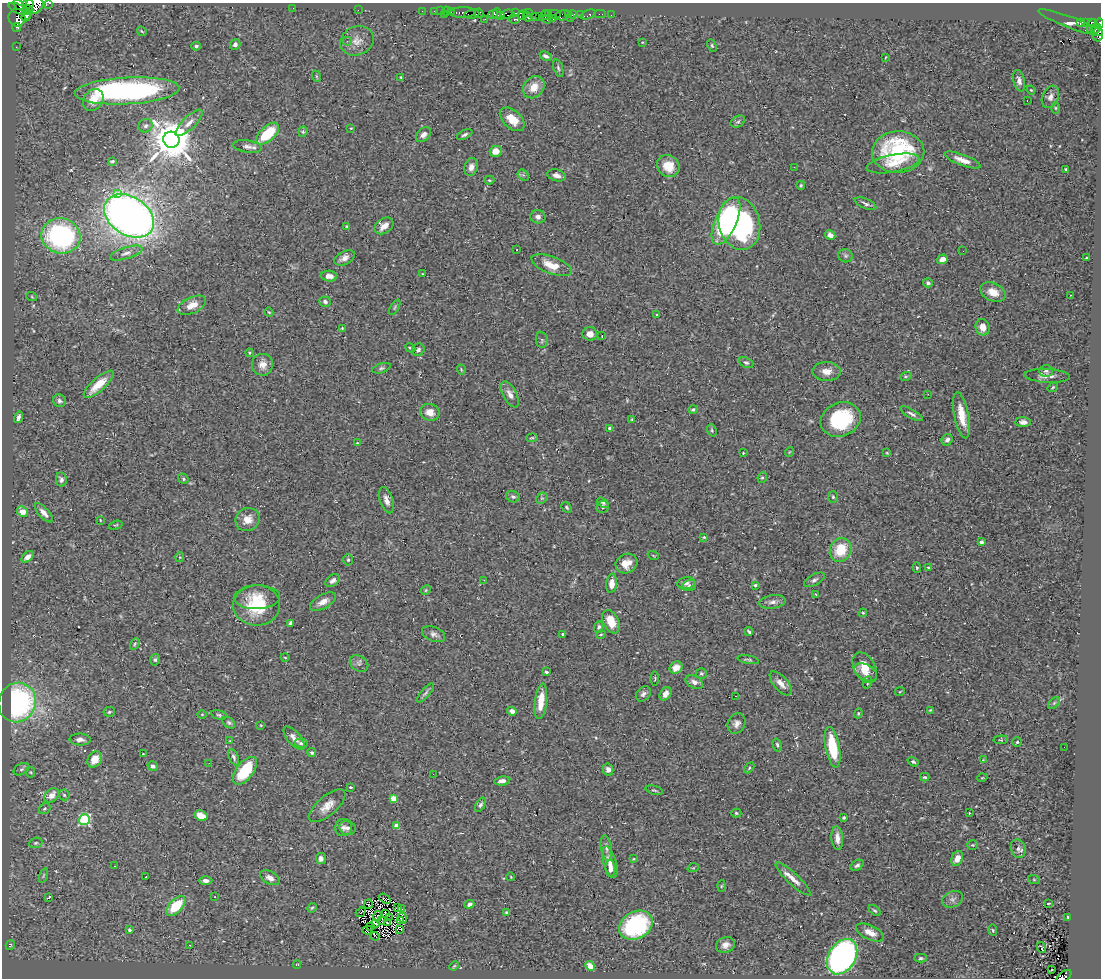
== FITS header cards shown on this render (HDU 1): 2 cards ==
NAXIS1  =                 1099
NAXIS2  =                  976

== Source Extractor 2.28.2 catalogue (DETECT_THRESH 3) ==
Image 1099 x 976 px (HDU 1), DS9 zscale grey, 1 PNG px = 1 image px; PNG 1103 x 980 px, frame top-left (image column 1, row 976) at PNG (2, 3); each listed source drawn as its Kron ellipse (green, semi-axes under 4 px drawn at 4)
Background 0.327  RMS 0.024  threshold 0.071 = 3 sigma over >= 5 px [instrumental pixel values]
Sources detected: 348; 2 with non-positive FLUX_AUTO (blend fragments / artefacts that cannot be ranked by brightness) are neither listed nor drawn; the other 346 listed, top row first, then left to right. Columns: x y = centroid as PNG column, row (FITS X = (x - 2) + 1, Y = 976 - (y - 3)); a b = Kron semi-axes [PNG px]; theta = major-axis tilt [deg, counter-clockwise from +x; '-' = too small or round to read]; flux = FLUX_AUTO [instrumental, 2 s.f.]
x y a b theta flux
49 3 3 2 - 76
28 4 5 4 - 970
19 5 6 4 -33 700
34 5 9 8 - 3300
293 8 2 2 - 2.2
18 9 11 4 -25 900
28 10 5 4 - 970
358 10 2 2 - 47
422 11 2 2 - 4.1
434 11 3 2 - 1.8
440 11 2 2 - 3.9
446 11 4 3 - 25
451 11 3 2 - 26
463 12 13 5 1 65
479 13 5 4 - 670
515 13 3 3 - 71
528 13 5 3 - 110
548 13 3 3 - 30
472 14 7 4 8 560
493 14 5 4 - 390
497 14 5 3 - 200
507 14 7 4 5 42
555 14 6 3 -10 33
569 14 2 2 - 10
572 14 4 3 - 240
600 14 5 2 - 11
27 15 6 4 60 1100
444 15 3 2 - 78
500 15 4 3 - 180
523 15 5 4 - 200
545 15 5 2 - 36
563 15 7 5 14 75
580 15 3 3 - 120
588 15 8 3 23 32
611 15 2 2 - 3.5
539 16 3 2 - 9
527 17 4 3 - 120
536 17 3 2 - 270
17 18 9 8 - 1400
570 18 3 2 - 54
485 19 2 2 - 14
514 19 5 4 - 520
547 19 4 2 - 39
553 19 2 2 - 3
1081 22 4 3 - 20
1072 23 35 5 -20 4.5
1085 23 4 3 - 140
1092 23 3 2 - 2.2
1100 23 5 2 - 180
1092 26 8 4 73 20
17 27 4 2 - 20
1096 29 6 3 44 210
142 31 5 3 - 1.5
1097 33 8 5 -81 270
347 41 4 4 - 2.5
357 41 17 14 21 17
642 42 4 3 - 1
235 44 5 5 - 5.5
712 45 6 4 -63 2.3
196 46 4 4 - 3.2
16 47 2 2 - 5.3
546 56 6 4 -26 4.6
886 57 4 2 - 1.1
558 68 9 4 -72 3.5
316 76 6 3 -71 1.7
401 77 4 3 - 2.3
1019 81 11 5 -76 7
534 87 12 9 49 21
1031 90 4 3 - 1.3
127 91 52 13 3 410
1050 97 12 8 67 8.4
93 100 12 9 55 20
1027 100 2 2 - 0.7
1056 108 5 3 - 1.7
512 119 15 9 -42 28
738 122 8 5 29 3.3
189 123 18 6 44 11
146 126 7 6 - 4.7
351 128 2 2 - 1.3
303 132 5 4 - 2.3
268 134 14 7 42 65
465 134 8 4 28 3.7
423 135 9 6 44 7.1
171 140 8 8 - 5600
247 147 14 6 -8 7.7
496 151 6 5 - 16
898 152 26 21 2 180
963 160 19 5 -20 14
112 161 4 2 - 2
893 163 27 8 11 24
668 166 12 10 -42 28
471 167 9 6 71 9
794 167 2 2 - 0.99
1066 169 3 3 - 1.8
523 175 6 5 - 2.6
556 175 9 6 -15 7.6
489 180 5 4 - 1.7
801 185 4 3 - 1.8
117 193 3 2 - 15
865 204 11 5 -23 4.7
129 216 27 19 -33 1200
538 217 7 6 - 6.6
726 221 25 10 65 240
739 223 27 20 -76 270
347 226 3 3 - 1.7
384 226 10 7 35 15
830 235 5 4 - 9
61 236 19 17 -15 270
517 250 3 2 - 2
963 251 3 2 - 1.2
126 253 17 5 17 8.3
845 256 7 6 - 4
344 258 11 6 27 8.5
1087 258 3 3 - 1.5
942 259 5 4 - 9.3
552 265 21 8 -20 29
423 274 4 3 - 1.2
329 276 8 5 -4 11
928 283 5 4 - 4.3
993 292 13 9 -24 21
1070 295 2 2 - 1.1
32 297 5 3 - 1.4
325 302 6 5 - 3.9
192 305 15 8 26 20
395 307 8 3 61 2.2
269 312 4 3 - 1.4
657 315 4 2 - 1.1
982 327 8 7 - 11
342 328 3 3 - 1.4
590 334 7 6 - 12
602 336 3 2 - 0.96
542 340 8 6 -84 3.7
410 348 5 3 - 2.4
418 350 6 6 - 4.6
249 353 4 3 - 1.7
746 363 8 5 -23 3.4
262 365 11 10 - 13
381 368 9 4 17 3.3
461 370 5 3 - 1.5
827 371 14 9 -1 15
1046 371 7 5 0 3.9
906 376 6 4 18 2
1047 376 23 7 -3 11
99 384 19 6 42 29
1053 387 5 3 - 1.9
510 394 14 6 -63 9.4
928 394 3 2 - 2.4
59 401 7 6 - 5
693 409 4 4 - 3
430 412 10 8 -18 15
912 414 13 4 -29 5
961 415 23 7 -79 30
18 417 6 3 73 4.2
632 419 4 3 - 1.5
841 420 20 17 22 110
1023 422 7 5 -2 6.7
610 429 4 3 - 7.9
712 430 6 4 -70 2.4
532 438 5 4 - 2
947 440 6 5 - 5.8
357 443 3 3 - 1.4
789 452 5 3 - 1.2
743 453 3 3 - 1.3
887 453 3 3 - 1.2
762 477 5 4 - 2.4
183 479 5 4 - 2.3
61 480 7 5 -80 4.4
513 497 7 5 -12 4.2
833 497 6 5 - 2.5
542 498 6 5 - 2.8
386 500 13 6 -72 10
603 503 6 4 -39 2.5
567 507 6 3 -47 2.1
603 507 6 6 - 3.9
22 511 6 4 -47 21
44 513 12 5 -47 9.4
100 520 4 2 - 1
248 520 12 11 - 19
116 525 7 3 15 1.8
704 537 4 3 - 1.7
981 542 4 3 - 3
841 550 12 10 61 43
653 555 5 3 - 1.5
27 557 7 4 45 10
180 557 5 4 - 1.6
348 560 5 4 - 2.2
626 563 11 9 28 17
929 567 4 3 - 1.8
917 568 5 4 - 2.1
484 580 3 2 - 1.8
814 580 11 5 29 4.4
333 581 8 5 38 5.3
612 583 9 5 84 17
686 583 9 6 8 5.7
755 585 4 3 - 2.4
689 586 7 5 19 4.2
426 590 5 4 - 1.9
815 594 3 2 - 1.2
257 597 23 12 2 27
323 602 14 6 29 12
772 602 13 7 9 8
257 605 23 20 1 67
863 613 4 4 - 1.7
611 622 12 8 -64 26
290 623 4 3 - 3.4
599 627 6 4 69 3.4
749 631 4 2 - 2.3
434 634 12 7 -22 6.5
563 634 3 3 - 3.4
601 634 5 3 - 1.5
135 644 6 4 62 2.2
285 658 4 3 - 1.2
155 660 6 4 74 2.7
748 660 11 4 -9 2.9
359 664 10 7 -34 5.2
676 668 7 5 35 15
865 668 16 10 -61 26
546 672 4 3 - 3
865 672 12 7 -28 14
701 674 5 5 - 2.4
655 678 7 3 -88 1.6
694 682 9 6 -31 6.8
868 682 6 4 72 2.3
781 683 15 7 -48 12
900 691 5 3 - 1.4
425 693 12 4 49 3.9
643 694 8 6 45 5.1
666 694 7 5 59 9.2
735 696 2 2 - 0.84
541 701 18 6 83 29
17 702 20 18 67 300
1054 703 7 4 45 2.6
930 710 4 3 - 1.5
512 711 5 4 - 6.8
109 712 6 5 - 2.2
858 713 5 4 - 1.9
202 714 5 3 - 1.3
219 715 8 4 -14 2.8
229 723 7 5 -39 3
737 724 10 8 60 7.7
261 725 4 3 - 1.2
294 738 14 6 -49 9.4
80 739 10 6 -2 7.4
1001 740 7 3 5 1.5
230 741 4 4 - 1.2
1017 742 5 4 - 2.3
301 743 6 4 -14 3.9
777 745 6 4 -75 2.8
833 747 20 7 -79 66
1064 747 2 2 - 130
312 753 4 4 - 2.9
143 754 2 2 - 0.97
234 757 9 4 -65 4.2
95 759 8 6 54 21
983 760 4 3 - 1.2
913 762 6 4 -35 2.5
209 763 3 2 - 4.5
153 766 5 4 - 3.7
749 768 6 4 46 2
21 769 8 5 27 4
608 769 6 5 - 6.4
245 771 16 8 53 74
30 772 5 5 - 2.1
433 774 3 2 - 1.5
925 777 5 3 - 2.4
982 778 5 3 - 1.2
502 781 7 4 8 8
350 787 3 3 - 2.1
654 790 9 3 -15 2.2
64 795 5 5 - 2.8
51 796 8 6 44 14
394 798 4 4 - 28
480 805 8 4 58 3.6
327 806 22 9 40 17
45 809 6 5 - 2.9
736 813 5 4 - 2.1
969 813 2 2 - 0.99
201 816 7 5 -27 29
844 818 4 4 - 2.7
84 820 5 5 - 170
397 826 4 4 - 21
343 828 8 8 - 6.5
347 828 8 7 - 5.1
837 838 12 5 -85 11
36 843 7 5 20 2.9
972 845 5 4 - 1.9
606 848 13 5 -82 6.5
1018 849 9 7 -73 5.5
957 858 8 5 65 12
321 859 5 5 - 6.6
633 859 4 3 - 1.3
610 862 16 6 -74 12
857 865 7 5 32 3.9
115 866 2 2 - 1
610 868 8 5 -85 8.3
693 868 6 3 18 1.5
43 876 7 3 71 2.2
146 877 3 2 - 1.5
511 877 4 3 - 1.1
270 878 10 6 -29 9
793 879 23 5 -43 14
1034 880 6 4 -20 1.7
206 881 6 4 -2 5.5
721 886 5 3 - 1.4
215 897 2 2 - 1.1
49 898 4 3 - 29
385 899 6 4 -35 4.9
952 899 11 8 24 6.4
1048 903 3 2 - 1.6
368 904 5 2 - 0.8
469 904 5 4 - 4.9
176 906 12 6 46 55
312 908 5 4 - 2
397 908 3 2 - 0.66
402 909 3 2 - 3.6
875 911 7 4 -40 2.5
361 912 5 2 - 1.9
506 912 3 2 - 1.3
386 914 4 2 - 1.9
377 916 5 2 - 0.87
1068 917 3 2 - 1.4
390 918 4 2 - 1.1
402 918 6 2 -72 2
382 920 3 2 - 1.1
400 921 3 3 - 2.7
387 922 4 2 - 0.6
376 924 3 2 - 0.47
636 925 18 13 30 180
370 926 3 2 - 0.62
399 929 3 2 - 600
129 930 4 4 - 2.7
367 930 5 3 - 1.2
993 930 5 4 - 1.9
870 932 15 7 -24 16
375 936 4 2 - 2.8
10 945 5 3 - 1.6
190 945 2 2 - 1
725 945 10 7 22 9.1
1041 948 6 2 -56 1.2
842 957 19 13 58 520
921 958 6 4 2 2.9
297 964 4 3 - 1.3
454 966 5 3 - 1.5
590 966 5 4 - 16
1051 970 2 2 - 1.4
1064 976 8 5 36 24
At the frame edge (FLAGS 8, measured only in part): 5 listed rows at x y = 49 3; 28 4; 34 5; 1100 23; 1064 976
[2 non-positive-flux detections neither listed nor drawn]